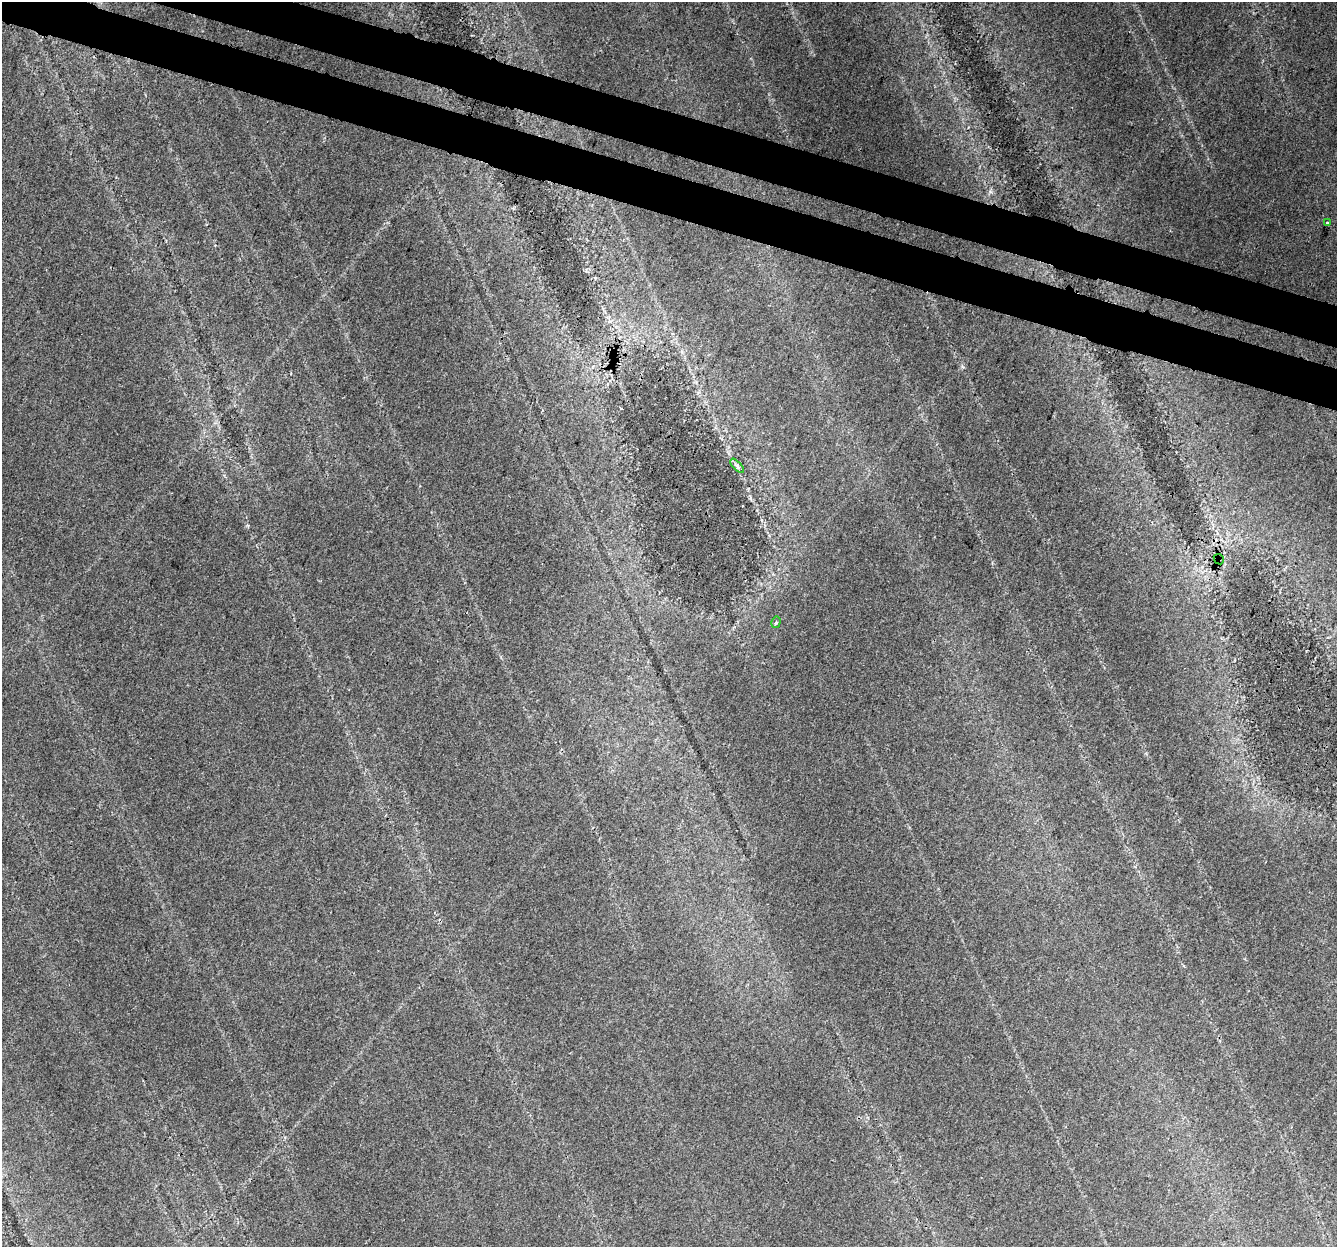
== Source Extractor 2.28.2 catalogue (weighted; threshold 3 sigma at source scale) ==
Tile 11 of 4 x 4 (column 3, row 3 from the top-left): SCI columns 2696-4030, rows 1518-2762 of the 5399 x 5588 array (HDU 1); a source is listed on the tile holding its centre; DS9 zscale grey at full resolution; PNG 1339 x 1249 px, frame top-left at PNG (2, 2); each listed source drawn as its Kron ellipse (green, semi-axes under 4 px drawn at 4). Shown black and unused: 6% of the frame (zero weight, under 3 of 4 exposures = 5% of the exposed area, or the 3 px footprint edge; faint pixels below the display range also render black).
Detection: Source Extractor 2.28.2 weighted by HDU 2 'WHT'; one run over the whole footprint, this tile lists its part. Background 0.0612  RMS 0.0048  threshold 0.0218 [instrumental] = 3 sigma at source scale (4.5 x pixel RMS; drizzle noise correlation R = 1.50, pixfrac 1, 0.0396/0.0396 arcsec/px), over >= 5 px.
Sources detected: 4; all 4 listed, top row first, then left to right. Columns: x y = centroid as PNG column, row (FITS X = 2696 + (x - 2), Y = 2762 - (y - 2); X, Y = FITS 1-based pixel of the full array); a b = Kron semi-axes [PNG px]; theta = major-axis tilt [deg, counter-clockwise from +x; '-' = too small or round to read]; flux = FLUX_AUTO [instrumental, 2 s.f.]
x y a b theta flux
1328 223 3 2 - 0.93
737 466 9 3 -46 1
1219 559 6 4 -43 0.7
776 622 6 4 75 1.1
Overlapping masked pixels (flux is a lower limit): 1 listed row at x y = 1219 559